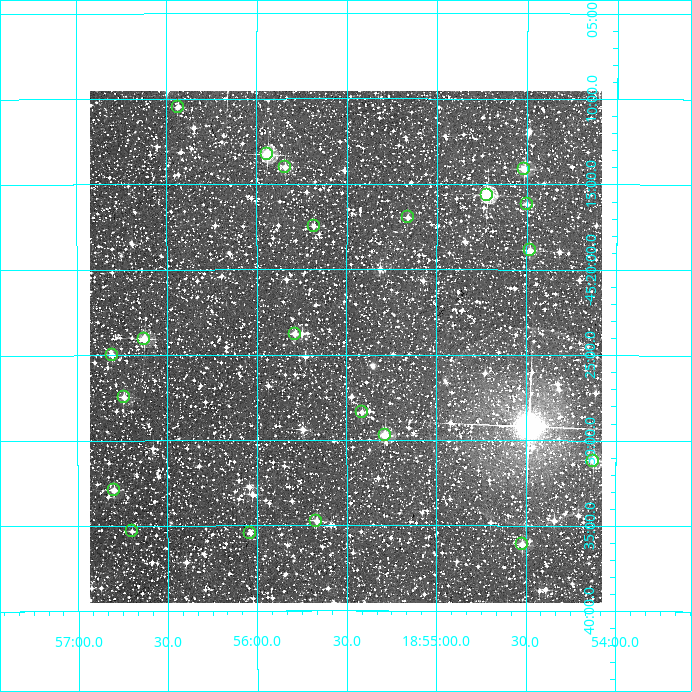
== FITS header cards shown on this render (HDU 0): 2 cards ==
NAXIS1  =                  512
NAXIS2  =                  512

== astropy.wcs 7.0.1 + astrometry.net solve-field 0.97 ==
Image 512 x 512 px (HDU 0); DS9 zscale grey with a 90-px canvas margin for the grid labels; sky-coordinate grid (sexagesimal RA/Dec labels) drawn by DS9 from the SOLVED WCS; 21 Tycho-2 reference stars matched to detected sources circled (green)
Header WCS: RA---TAN/DEC--TAN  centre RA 18:55:30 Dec -45:25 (283.88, -45.41 deg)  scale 3.52 arcsec/px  FOV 30.0' x 30.0'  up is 0 deg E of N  parity normal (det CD < 0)
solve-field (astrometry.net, Tycho-2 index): VERIFIED the header's WCS against the Tycho-2 star catalogue (21 matches, 0 conflicts) and refined it, rather than solving blind
Solved WCS: RA---TAN-SIP/DEC--TAN-SIP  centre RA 18:55:30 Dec -45:25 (283.88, -45.41 deg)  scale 3.52 arcsec/px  FOV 30.0' x 30.0'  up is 0 deg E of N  parity normal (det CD < 0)
The solver's refit moves the header's centre by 1.1 arcsec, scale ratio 1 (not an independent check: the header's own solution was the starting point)
Tycho-2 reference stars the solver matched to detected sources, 21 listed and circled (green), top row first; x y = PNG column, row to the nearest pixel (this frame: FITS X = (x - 90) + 1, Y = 512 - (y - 91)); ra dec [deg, ICRS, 3 dp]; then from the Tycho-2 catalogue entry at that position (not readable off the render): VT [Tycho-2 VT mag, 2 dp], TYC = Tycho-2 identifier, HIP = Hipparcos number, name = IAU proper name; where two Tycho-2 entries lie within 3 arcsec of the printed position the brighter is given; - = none
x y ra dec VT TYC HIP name
178 107 284.109 -45.175 11.39 8374-199-1 - -
267 154 283.985 -45.221 9.31 8373-152-1 - -
285 167 283.961 -45.234 10.71 8373-624-1 - -
524 169 283.628 -45.236 11.18 8373-404-1 - -
487 195 283.680 -45.261 9.67 8373-844-1 - -
527 204 283.625 -45.269 11.89 8373-1199-1 - -
408 217 283.790 -45.283 11.80 8373-841-1 - -
314 226 283.920 -45.291 10.95 8373-1931-1 - -
530 250 283.620 -45.315 10.83 8373-29-1 - -
295 334 283.947 -45.396 11.26 8373-798-1 - -
144 339 284.156 -45.401 10.21 8374-218-1 - -
112 355 284.201 -45.416 11.15 8374-18-1 - -
124 397 284.185 -45.458 10.91 8374-147-1 - -
362 412 283.854 -45.473 11.29 8373-324-1 - -
385 435 283.822 -45.495 9.96 8373-883-1 - -
593 461 283.531 -45.520 10.58 8373-197-1 - -
114 490 284.200 -45.549 10.85 8374-337-1 - -
316 521 283.917 -45.579 10.89 8373-1220-1 - -
132 531 284.174 -45.589 11.50 8374-298-1 - -
250 533 284.009 -45.590 11.40 8373-1280-1 - -
522 544 283.630 -45.602 10.90 8373-870-1 - -